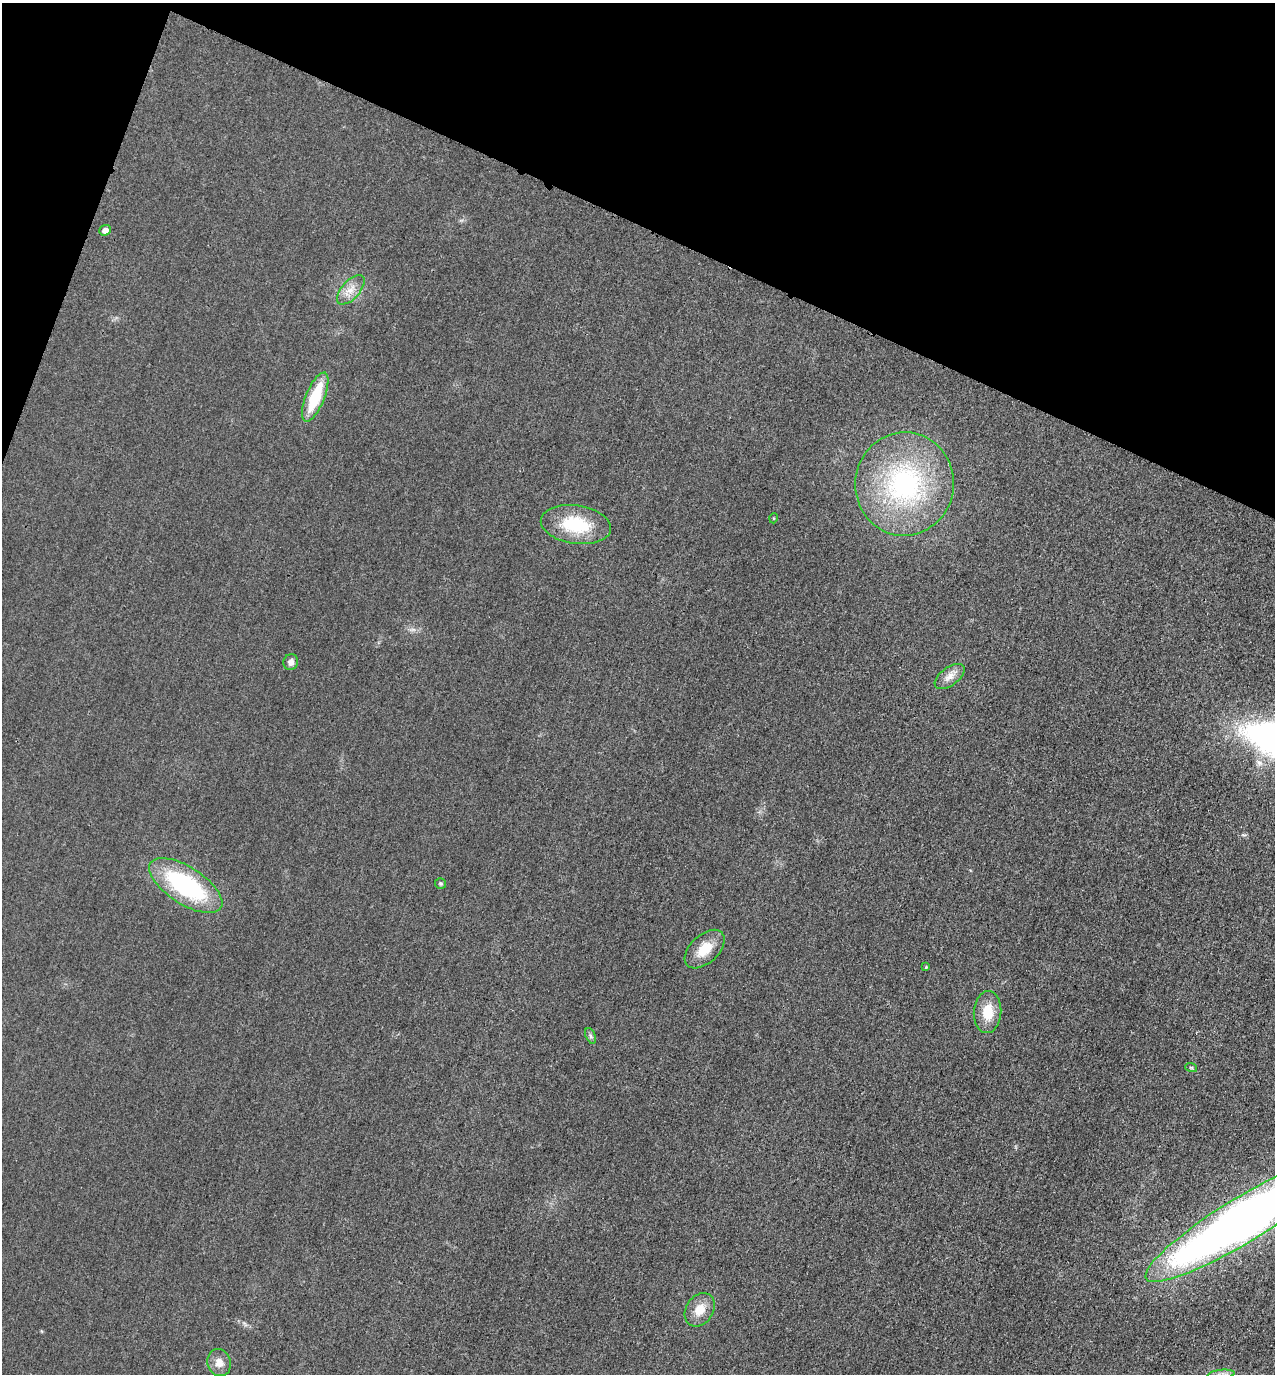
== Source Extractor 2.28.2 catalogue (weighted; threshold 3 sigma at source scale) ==
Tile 2 of 4 x 4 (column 2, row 1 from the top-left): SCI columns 1431-2703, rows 4134-5505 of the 5537 x 5528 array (HDU 1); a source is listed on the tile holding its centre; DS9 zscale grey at full resolution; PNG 1277 x 1376 px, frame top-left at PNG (2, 3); each listed source drawn as its Kron ellipse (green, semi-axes under 4 px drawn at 4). Shown black and unused: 19% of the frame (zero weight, under 3 of 4 exposures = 2% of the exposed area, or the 3 px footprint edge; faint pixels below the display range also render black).
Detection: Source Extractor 2.28.2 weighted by HDU 2 'WHT'; one run over the whole footprint, this tile lists its part. Background 0.0264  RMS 0.006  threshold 0.027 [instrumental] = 3 sigma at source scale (4.5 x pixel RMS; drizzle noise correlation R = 1.50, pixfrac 1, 0.05/0.05 arcsec/px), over >= 5 px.
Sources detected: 19; all 19 listed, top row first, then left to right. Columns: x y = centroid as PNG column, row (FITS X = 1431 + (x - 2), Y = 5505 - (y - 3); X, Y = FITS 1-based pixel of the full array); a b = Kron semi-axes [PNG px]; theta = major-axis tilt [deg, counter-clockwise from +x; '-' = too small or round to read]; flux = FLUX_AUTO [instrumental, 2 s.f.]
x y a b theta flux
105 230 6 5 - 3.2
351 290 18 9 48 6.5
315 397 26 9 68 28
904 484 52 49 83 110
774 518 5 3 - 0.51
576 525 35 19 -8 32
291 662 8 7 - 2.8
950 677 17 9 36 5.4
440 883 5 5 - 1
186 885 42 18 -33 75
705 949 24 14 43 13
926 967 4 4 - 0.53
988 1012 21 13 86 13
591 1036 8 5 -67 1.3
1191 1067 6 4 -19 0.8
1245 1219 116 22 31 640
700 1310 18 13 57 9.4
219 1363 14 11 -70 5.7
1221 1374 13 4 6 2.8
Isophote crosses this tile's border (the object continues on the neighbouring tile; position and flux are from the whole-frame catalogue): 2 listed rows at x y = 1245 1219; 1221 1374